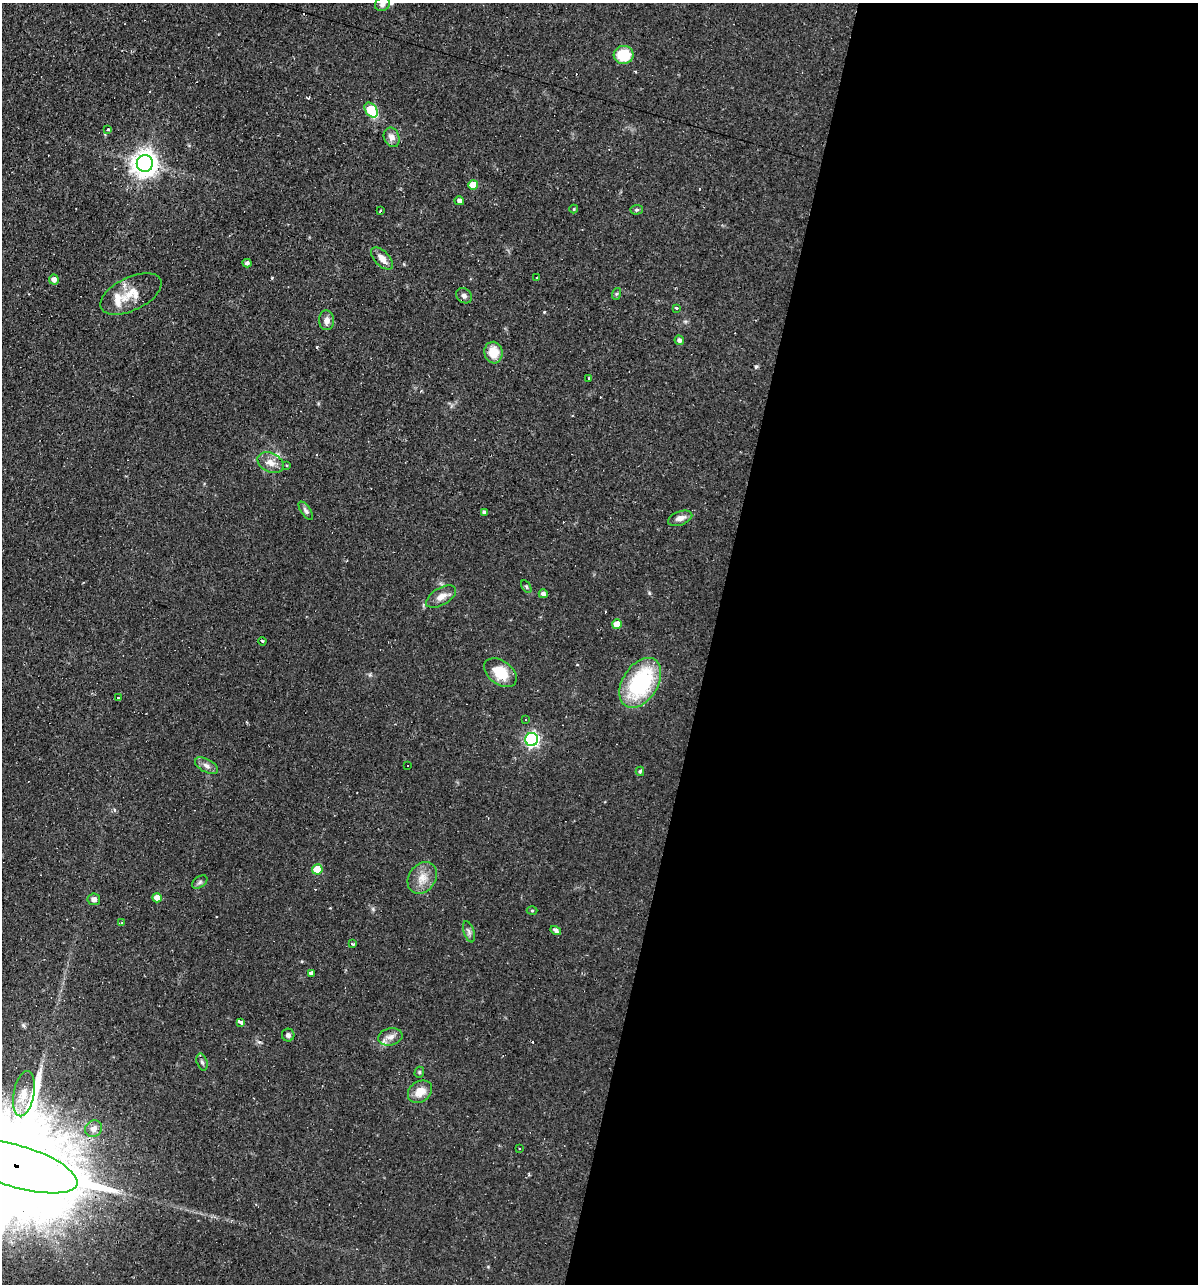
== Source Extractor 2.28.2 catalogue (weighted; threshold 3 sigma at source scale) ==
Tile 12 of 4 x 4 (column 4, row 3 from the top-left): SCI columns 3836-5031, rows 1283-2564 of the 5156 x 5129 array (HDU 1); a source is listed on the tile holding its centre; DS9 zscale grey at full resolution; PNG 1200 x 1286 px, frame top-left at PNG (2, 3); each listed source drawn as its Kron ellipse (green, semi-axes under 4 px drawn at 4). Shown black and unused: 41% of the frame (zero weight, under 2 of 3 exposures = <1% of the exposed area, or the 3 px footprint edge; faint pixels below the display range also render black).
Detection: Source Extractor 2.28.2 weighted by HDU 2 'WHT'; one run over the whole footprint, this tile lists its part. Background 0.066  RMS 0.0053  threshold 0.0236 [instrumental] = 3 sigma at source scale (4.5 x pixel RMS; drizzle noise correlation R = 1.50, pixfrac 1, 0.05/0.05 arcsec/px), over >= 5 px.
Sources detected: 74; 9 cosmic-ray / hot-pixel residue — neither listed nor drawn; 3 inside a brighter listed object's ellipse — not listed separately; the other 62 listed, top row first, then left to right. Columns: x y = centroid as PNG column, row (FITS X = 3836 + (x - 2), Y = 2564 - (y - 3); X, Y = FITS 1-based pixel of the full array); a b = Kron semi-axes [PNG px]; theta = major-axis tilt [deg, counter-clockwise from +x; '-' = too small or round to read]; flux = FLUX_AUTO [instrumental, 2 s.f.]
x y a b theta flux
383 4 8 6 39 2.3
624 55 10 9 - 16
371 110 8 5 -53 22
108 129 3 3 - 2.1
392 137 10 7 -69 3.2
145 163 8 8 - 520
473 185 5 5 - 7.9
459 201 5 4 - 1.9
574 209 4 4 - 0.56
637 210 6 4 4 0.89
380 211 4 3 - 2.5
382 258 13 7 -45 3.8
247 263 4 4 - 1.5
537 278 3 3 - 3.8
54 279 5 5 - 2.5
131 294 33 16 26 11
616 294 6 4 70 0.7
464 296 8 7 - 1.7
677 308 3 3 - 4.4
327 320 10 7 -88 3
679 340 5 4 - 1.6
493 353 11 9 -81 9.6
589 378 3 2 - 0.75
271 463 14 9 -27 4.6
286 465 3 3 - 0.55
306 511 11 4 -55 1.4
484 512 4 4 - 1.2
680 518 13 7 19 3.2
526 586 7 4 -58 0.81
543 594 4 4 - 1.6
441 597 17 8 31 4.1
617 624 5 5 - 7.5
262 641 4 2 - 0.69
500 673 18 12 -36 13
640 683 27 17 58 51
118 698 3 2 - 0.54
526 719 3 2 - 0.66
532 739 6 6 - 110
207 766 13 6 -28 2.5
408 766 3 2 - 0.37
640 771 5 4 - 0.66
317 869 5 5 - 12
422 878 17 13 54 6.9
200 882 8 5 37 1.2
157 898 5 4 - 5.7
94 899 6 6 - 1.9
532 911 5 3 - 0.51
122 923 4 3 - 0.77
556 930 5 4 - 2
469 932 11 5 -72 1.6
352 944 3 2 - 0.85
311 973 4 4 - 1.7
241 1022 3 3 - 82
288 1035 6 6 - 1.5
390 1037 12 8 12 3.3
202 1062 9 5 -74 1.3
419 1072 6 4 70 0.84
420 1092 13 10 37 6.5
24 1094 23 10 80 7.9
94 1129 9 8 - 3.1
519 1148 3 2 - 1.2
16 1166 64 21 -17 24000
Overlapping masked pixels (flux is a lower limit): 1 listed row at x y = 16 1166
Isophote crosses this tile's border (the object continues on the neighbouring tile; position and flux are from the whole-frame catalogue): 2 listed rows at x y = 383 4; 16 1166